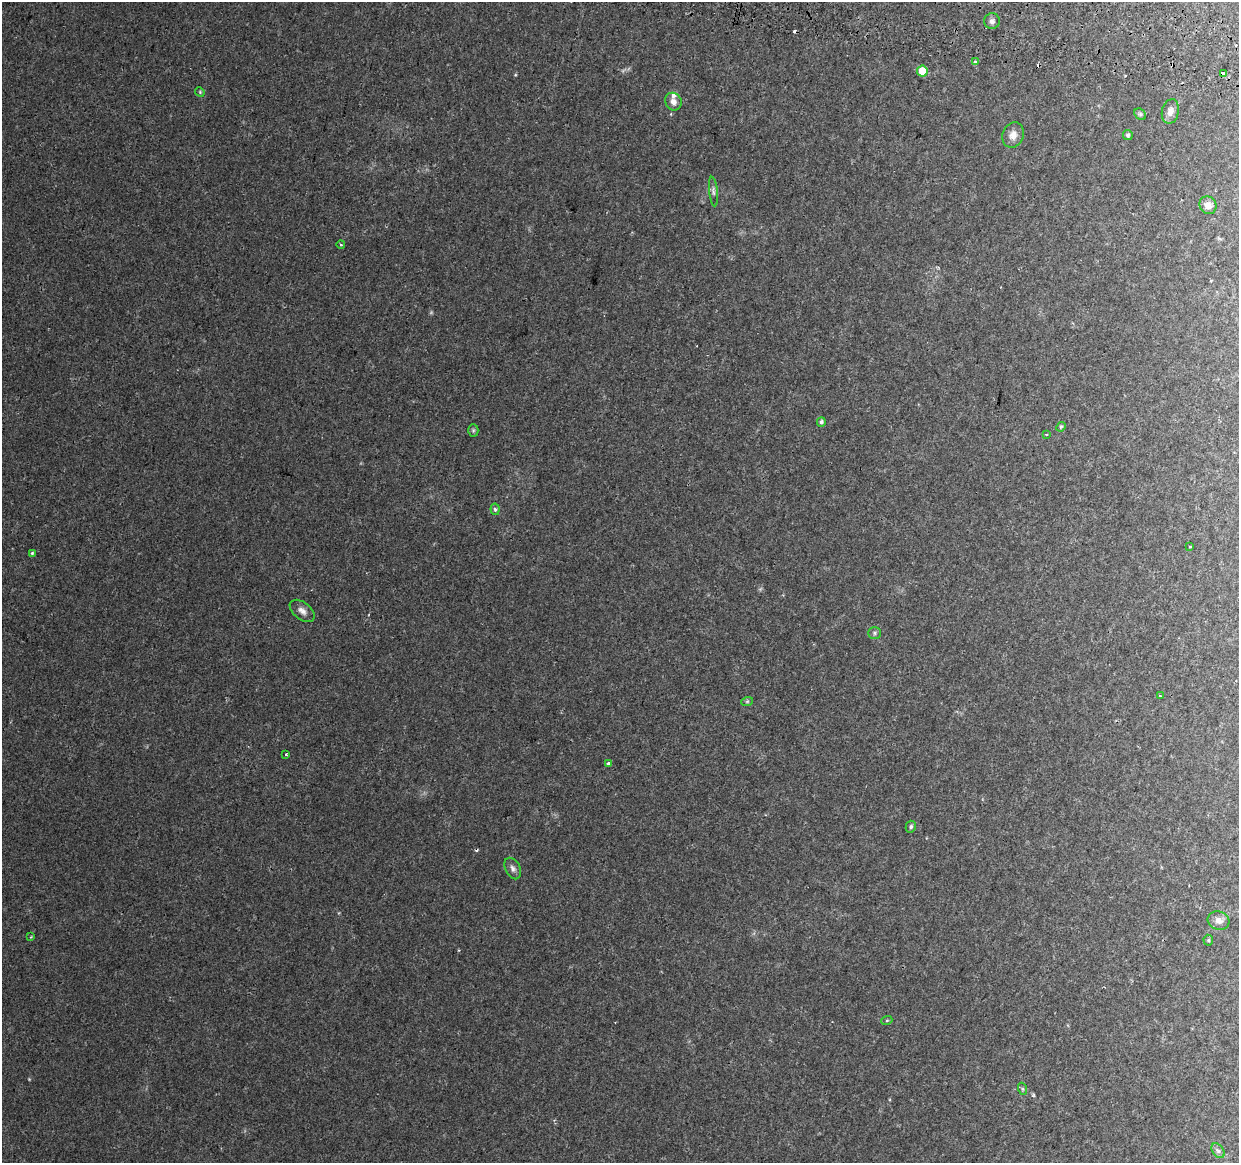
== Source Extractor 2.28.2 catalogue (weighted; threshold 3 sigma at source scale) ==
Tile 10 of 4 x 4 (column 2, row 3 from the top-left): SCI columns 1256-2492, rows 1494-2654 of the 4976 x 5248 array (HDU 1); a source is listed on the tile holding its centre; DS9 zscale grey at full resolution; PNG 1241 x 1165 px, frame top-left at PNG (2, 2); each listed source drawn as its Kron ellipse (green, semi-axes under 4 px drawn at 4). Shown black and unused: <1% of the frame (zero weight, under 2 of 3 exposures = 3% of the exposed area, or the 3 px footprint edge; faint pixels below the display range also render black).
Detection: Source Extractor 2.28.2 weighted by HDU 2 'WHT'; one run over the whole footprint, this tile lists its part. Background 0.0385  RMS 0.0038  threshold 0.0173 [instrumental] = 3 sigma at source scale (4.5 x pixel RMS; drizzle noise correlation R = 1.50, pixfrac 1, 0.0396/0.0396 arcsec/px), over >= 5 px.
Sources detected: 39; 4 cosmic-ray / hot-pixel residue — neither listed nor drawn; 1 inside a brighter listed object's ellipse — not listed separately; the other 34 listed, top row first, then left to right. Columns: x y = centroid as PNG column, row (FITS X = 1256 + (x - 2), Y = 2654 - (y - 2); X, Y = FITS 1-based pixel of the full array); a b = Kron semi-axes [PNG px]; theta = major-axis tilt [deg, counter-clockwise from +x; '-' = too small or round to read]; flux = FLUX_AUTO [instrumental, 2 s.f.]
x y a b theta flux
992 21 8 8 - 1.2
975 62 4 3 - 0.88
922 71 5 5 - 8
1223 73 4 3 - 3.4
200 92 5 4 - 0.41
673 102 9 8 - 2.1
1170 111 12 8 78 2.3
1140 114 6 5 - 0.71
1013 135 13 10 70 2.8
1128 135 5 4 - 0.7
713 192 15 4 -84 1.1
1208 205 9 8 - 2.3
341 245 4 3 - 0.36
821 422 5 4 - 0.84
1061 427 5 4 - 0.51
473 430 6 5 - 0.61
1046 434 3 2 - 0.37
495 509 5 4 - 0.68
1190 547 3 2 - 0.47
32 553 4 4 - 0.47
302 611 14 8 -38 2.2
874 633 6 5 - 0.74
1160 695 4 3 - 0.3
747 702 6 4 20 0.49
285 755 3 3 - 1
608 763 4 3 - 0.99
911 827 6 5 - 0.71
513 868 11 7 -63 1.6
1219 921 11 9 -17 2.3
31 937 3 3 - 0.35
1208 940 5 5 - 0.48
887 1020 5 3 - 0.35
1023 1089 6 4 -71 0.51
1218 1151 8 5 -53 0.98
Overlapping masked pixels (flux is a lower limit): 1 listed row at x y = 1223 73